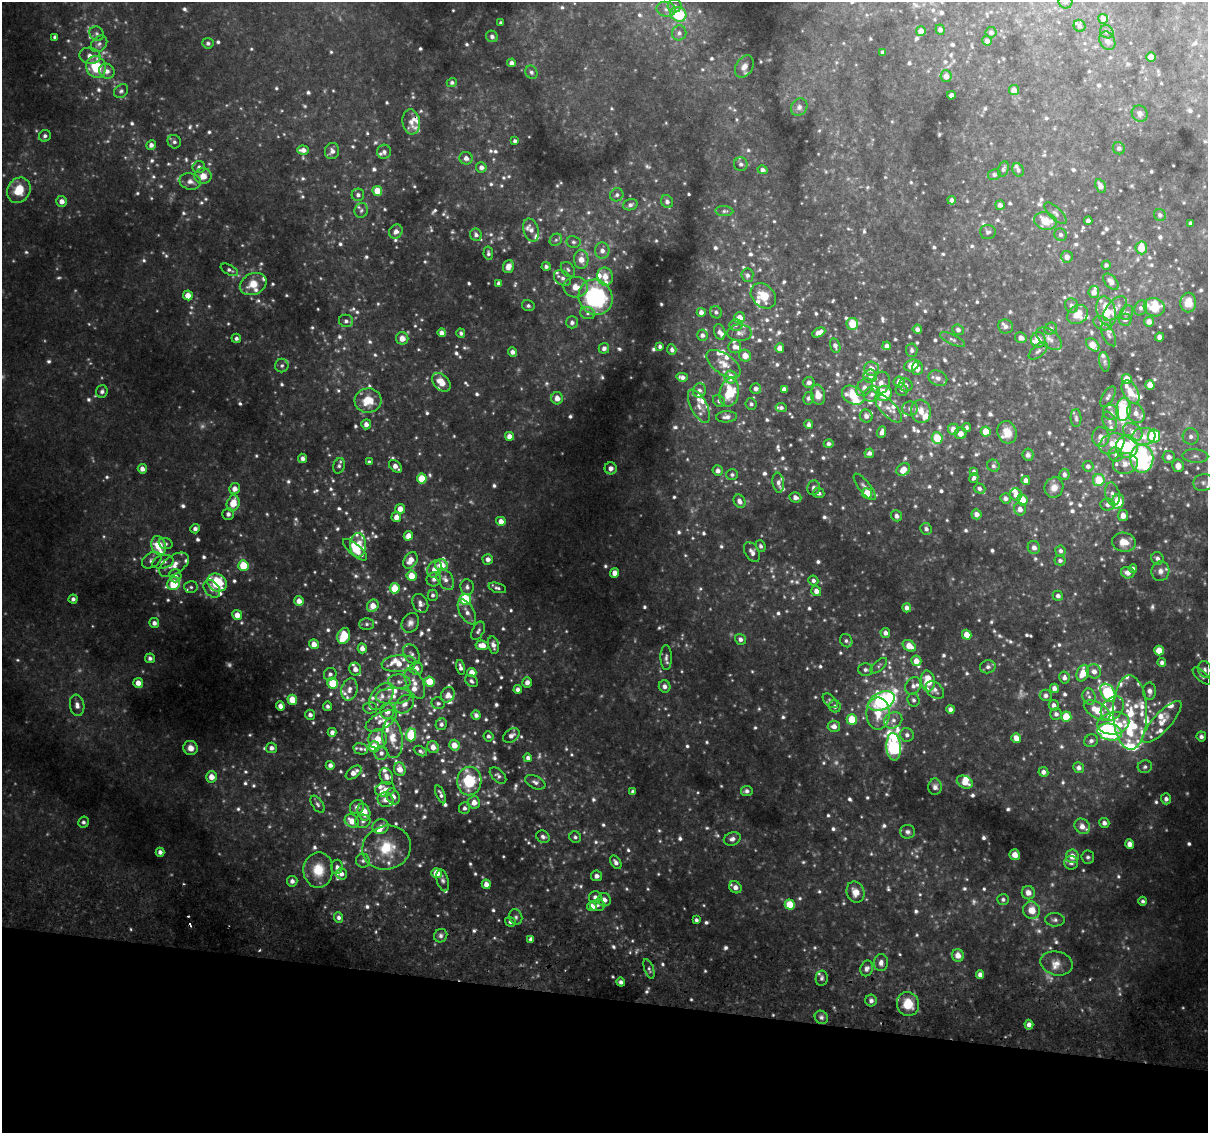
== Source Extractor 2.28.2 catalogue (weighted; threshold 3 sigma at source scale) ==
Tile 15 of 4 x 4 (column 3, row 4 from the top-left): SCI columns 2457-3662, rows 306-1436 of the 4922 x 5194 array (HDU 1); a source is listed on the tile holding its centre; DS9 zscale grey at full resolution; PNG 1210 x 1135 px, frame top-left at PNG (2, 2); each listed source drawn as its Kron ellipse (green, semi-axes under 4 px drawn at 4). Shown black and unused: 12% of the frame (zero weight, under 2 of 3 exposures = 5% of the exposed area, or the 3 px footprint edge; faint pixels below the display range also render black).
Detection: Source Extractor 2.28.2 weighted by HDU 2 'WHT'; one run over the whole footprint, this tile lists its part. Background 0.0593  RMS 0.0079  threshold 0.0356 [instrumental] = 3 sigma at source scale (4.5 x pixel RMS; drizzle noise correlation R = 1.50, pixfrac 1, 0.0396/0.0396 arcsec/px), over >= 5 px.
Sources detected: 1185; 61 too faint to see at this stretch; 3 inside a brighter object's white glare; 3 cosmic-ray / hot-pixel residue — neither listed nor drawn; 126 inside a brighter listed object's ellipse — not listed separately; of the other 992, all 500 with FLUX_AUTO >= 1.86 (the completeness limit of this list) listed and drawn (492 fainter detections not listed), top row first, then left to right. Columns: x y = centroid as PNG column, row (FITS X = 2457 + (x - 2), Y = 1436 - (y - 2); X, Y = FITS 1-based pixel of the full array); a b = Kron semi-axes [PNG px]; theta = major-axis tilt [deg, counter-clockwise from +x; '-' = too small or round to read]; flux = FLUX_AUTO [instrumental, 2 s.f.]
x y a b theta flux
1066 2 7 6 - 2.1
675 6 7 6 - 1.9
666 9 9 7 -12 3.7
678 14 8 7 - 38
1103 19 5 5 - 4.2
501 23 3 3 - 1.9
1080 26 6 5 - 1.9
940 30 5 4 - 2.6
921 31 5 5 - 6.4
991 32 5 5 - 2.1
1107 32 7 6 - 2.1
679 33 7 7 - 2.8
97 34 8 6 -47 2.2
492 36 6 5 - 2.6
55 37 4 3 - 2.3
987 41 5 4 - 3.1
1107 41 10 7 -60 3.2
208 43 5 5 - 2
99 44 9 7 46 2.8
883 52 4 4 - 2.3
90 56 10 8 -12 4.7
1151 57 5 4 - 7.8
512 63 4 4 - 3.7
96 67 11 9 -70 29
744 67 12 8 59 5.1
107 71 8 7 - 4.8
531 72 7 5 -57 2
946 76 6 5 - 5.3
452 83 5 4 - 1.9
1014 90 5 5 - 6.3
121 91 8 6 44 2
951 95 4 4 - 2.5
799 107 9 7 53 3.3
1140 113 8 7 - 3.4
411 122 12 8 -83 5.3
45 136 6 5 - 2.3
515 141 4 3 - 2.1
174 142 7 6 - 2.4
151 145 5 4 - 3.4
1119 148 6 6 - 2.3
303 150 6 4 -3 4.6
332 151 8 7 - 4.2
384 152 7 7 - 2.7
466 158 6 6 - 3.4
741 164 7 7 - 2.2
199 167 6 6 - 2.8
481 167 5 5 - 3.7
1003 169 8 5 75 1.9
762 170 5 4 - 2.4
1018 170 7 5 -63 1.9
994 174 6 5 - 2
203 176 8 8 - 8.6
190 181 11 8 -12 4.5
1100 186 7 5 -65 4.4
19 190 13 11 57 20
377 191 5 5 - 13
358 195 6 6 - 2.6
617 195 7 6 - 2.4
952 200 4 4 - 3.6
62 201 5 5 - 5.1
667 202 7 5 -61 2.9
630 205 7 5 18 2.7
1000 205 4 4 - 2.6
361 210 7 6 - 2
724 211 9 5 -4 2
1055 213 14 6 -44 3
1160 215 6 6 - 2.3
1045 221 11 9 -16 16
1088 221 4 4 - 3
1191 223 4 4 - 2.5
531 230 12 7 -73 4.5
396 232 7 6 - 3.7
988 232 8 7 - 2.1
476 235 6 5 - 2.7
1060 235 6 6 - 2
556 240 7 5 43 2
573 242 7 6 - 2.1
1141 248 6 5 - 13
602 251 8 7 - 4.5
488 253 7 4 -79 1.9
1067 257 6 5 - 4.2
581 259 9 7 -87 8.5
1106 265 4 4 - 2
508 266 7 5 72 5.4
546 266 4 4 - 2.3
229 270 9 5 -27 2
568 270 8 6 -49 2.2
747 275 7 6 - 2.4
605 277 9 7 -74 7.4
563 278 9 7 -35 3.6
1111 282 9 6 -48 4.6
499 283 4 4 - 3.3
253 284 14 10 25 12
576 287 12 10 -6 8.7
1094 292 6 5 - 5.3
188 295 5 5 - 8.2
763 296 14 11 -45 15
596 297 18 16 -60 93
1188 303 10 8 87 11
1071 305 7 6 - 2.8
528 306 6 5 - 2.1
1154 307 10 9 - 27
1141 308 8 6 61 2.6
1115 309 15 8 48 7.3
1106 311 15 9 -74 23
701 312 4 4 - 4.1
716 312 6 5 - 2.1
587 313 7 6 - 2.5
1127 313 7 6 - 2.1
1078 314 11 9 35 13
739 318 5 5 - 8.8
1125 320 6 6 - 2.4
346 321 7 6 - 2.7
572 322 6 6 - 2.7
1149 322 5 5 - 5.2
1102 323 9 6 -24 3.7
852 324 6 6 - 16
736 325 6 5 - 2.1
1006 326 7 7 - 3
917 329 4 4 - 2.7
1051 329 6 5 - 2.3
958 330 6 5 - 2.4
720 332 8 5 -75 3.7
819 332 7 4 27 6
442 333 4 4 - 4.6
461 333 4 4 - 2.2
740 333 12 8 1 4.5
702 335 5 5 - 2.7
1109 335 12 5 -63 2.9
1160 337 4 4 - 4.4
236 338 5 4 - 2.2
402 338 6 6 - 6.5
1021 338 6 5 - 4.6
1049 339 15 8 -38 5.6
953 340 13 5 -26 2.4
1038 340 7 7 - 9.5
1093 345 8 5 -46 10
660 346 4 3 - 2.1
835 346 7 5 -73 3.1
887 346 4 4 - 4.2
735 347 6 6 - 3.7
604 348 5 5 - 3.1
780 348 5 4 - 5.8
672 350 5 4 - 2.1
912 350 7 5 -86 2.3
1038 351 11 6 41 2.6
512 352 5 4 - 3.7
745 356 6 6 - 8.9
1104 362 10 5 -81 2.1
724 364 20 10 -34 9.9
282 365 7 6 - 2.1
912 365 7 5 24 15
917 368 7 5 86 4.1
871 369 7 7 - 6.7
870 376 6 6 - 3.4
682 377 6 4 -13 3.2
730 377 6 6 - 13
938 378 9 7 -24 4
1127 379 5 5 - 10
441 382 11 7 -46 10
809 382 5 5 - 3.2
899 382 5 5 - 6.5
881 383 11 8 73 6.5
906 385 7 6 - 2.6
1150 385 5 4 - 6.3
864 387 10 7 50 4
756 388 5 5 - 3.5
784 389 4 4 - 3.3
699 390 7 6 - 2.8
902 390 6 5 - 1.9
102 391 6 6 - 2.6
1131 392 12 7 -62 11
729 393 14 9 78 28
884 393 8 7 - 30
872 394 8 7 - 4.1
818 395 10 7 -82 7.5
853 395 12 8 -29 21
1108 397 11 5 57 2.3
557 398 6 6 - 6.5
808 398 6 5 - 1.9
368 400 13 12 - 17
719 401 7 5 -47 2.2
751 404 6 5 - 2.1
699 406 18 8 -63 6.3
781 408 5 4 - 1.9
888 408 18 7 -46 7.4
910 409 8 7 - 3.1
1123 409 11 7 82 45
921 411 11 10 - 7.6
1111 413 8 7 - 2.8
1136 413 10 8 -62 5.6
866 416 6 6 - 3.4
726 417 10 5 4 3.7
1076 418 9 5 -88 1.9
1109 421 10 6 -68 2.7
366 424 5 5 - 4.6
809 425 4 4 - 2.8
966 427 4 4 - 1.9
953 429 5 5 - 5.9
986 431 5 5 - 12
882 432 6 4 70 3.9
1007 432 11 9 -70 9.8
1133 432 10 7 -37 4.8
961 433 6 6 - 5.2
509 436 4 4 - 6.2
1154 436 6 6 - 59
1191 436 8 8 - 3.8
1101 437 10 8 -88 5.5
1143 437 12 8 8 7
937 438 6 5 - 19
829 444 5 4 - 2.3
1112 444 13 10 28 9.5
1127 447 11 11 - 20
869 453 5 4 - 2.9
1028 455 6 5 - 2.6
1115 455 7 6 - 2.5
1195 456 13 6 -4 4.4
1169 457 6 6 - 4
303 458 5 4 - 3.8
1142 458 14 11 -89 78
369 462 4 4 - 2
1125 464 12 10 15 6.6
339 466 8 5 72 2.2
395 466 7 5 -43 4.9
993 466 6 6 - 2.3
1088 466 5 5 - 2.5
1178 466 6 6 - 8
611 468 6 6 - 4
142 469 5 4 - 4.5
903 469 7 5 35 7
718 471 5 5 - 3.7
974 472 4 4 - 2.2
1064 474 5 5 - 2.7
732 475 6 5 - 2
974 478 5 3 - 2.5
422 479 5 5 - 20
1026 480 4 4 - 3.6
1099 480 6 6 - 22
1203 482 10 8 14 4.5
778 483 10 6 -82 3
865 487 16 5 -51 3.7
814 488 7 6 - 3.1
980 488 6 5 - 2.4
1054 488 10 9 - 6.1
235 489 5 5 - 5.5
819 493 5 5 - 2.6
867 493 5 5 - 18
1016 494 6 5 - 5.8
1112 494 12 7 -78 3.7
795 497 6 5 - 3.8
1005 498 5 5 - 2.8
1022 500 6 5 - 12
739 501 7 5 -61 3.8
1118 501 7 6 - 19
233 503 8 6 72 13
1107 505 7 6 - 2.9
400 509 5 5 - 7.4
1020 509 6 5 - 4
228 514 6 6 - 3
977 514 5 5 - 4
897 516 6 5 - 3
1123 516 5 5 - 6.5
396 517 5 5 - 6.1
501 521 5 4 - 5.7
195 529 5 4 - 2.6
926 529 6 5 - 2.6
408 536 5 4 - 6.8
1124 542 12 9 -10 9.7
166 544 7 5 -19 2
358 545 12 8 -90 8.9
159 546 10 7 -73 25
761 546 6 5 - 2.3
1034 547 6 6 - 3.4
355 550 15 5 -41 11
1060 551 5 5 - 2.3
752 552 11 7 -59 3.9
1157 558 6 6 - 2.9
488 559 5 5 - 4
152 560 10 7 32 3.1
410 560 9 6 56 8.2
1060 560 5 5 - 2
163 562 11 6 13 3.2
174 565 17 9 34 7.7
243 565 5 5 - 24
441 565 6 6 - 12
1133 568 4 4 - 1.9
434 569 9 6 64 7.6
1160 571 10 9 - 4.4
615 573 4 4 - 6.8
1128 573 7 5 -18 4.8
175 576 6 6 - 2.8
411 576 5 5 - 14
434 579 7 7 - 3.5
445 579 12 7 -58 5
813 581 5 5 - 2.5
217 582 10 8 -32 35
174 584 7 6 - 25
191 587 7 6 - 2
467 587 8 6 -83 2.8
395 588 5 5 - 20
497 588 9 5 -17 2.2
212 589 10 7 -49 4.4
816 591 5 5 - 4.8
433 595 5 5 - 2
1058 596 5 5 - 2.7
73 599 4 4 - 2.6
465 599 6 5 - 44
299 601 5 5 - 6.5
420 603 10 7 -62 3.7
373 606 6 5 - 9.3
907 608 4 4 - 4
467 612 14 7 -60 5.4
237 615 5 5 - 7.3
154 623 5 5 - 3.4
410 623 10 8 60 4
366 624 7 5 1 2
478 631 10 5 62 2.4
885 633 5 5 - 3.3
967 635 5 4 - 9
344 636 8 6 67 25
740 639 6 5 - 2.9
846 641 7 6 - 2.1
314 644 5 4 - 7.3
482 645 7 5 -8 8.4
493 645 9 5 -78 4.3
909 646 7 5 -35 10
362 648 5 4 - 5.1
1159 651 5 4 - 12
411 654 11 7 -59 3.4
666 657 12 5 -89 3.2
150 658 5 5 - 2.7
916 661 5 5 - 7.3
1162 662 4 4 - 3.2
399 663 17 8 4 11
879 666 10 5 42 2
460 667 7 4 -77 2.9
988 667 8 6 14 2.9
416 668 7 6 - 5.1
355 669 6 6 - 5.1
1205 669 8 6 -72 2.5
866 670 7 6 - 2.6
1094 671 7 7 - 4.1
472 672 4 4 - 9
1083 673 8 6 69 13
330 674 6 6 - 2.4
1202 676 11 5 -42 2.1
1064 678 6 5 - 3.1
430 681 5 5 - 16
471 681 7 5 -41 2.1
928 681 10 7 -84 18
399 682 11 7 -3 4.1
527 682 5 4 - 3.6
138 683 5 4 - 6.6
333 683 5 5 - 29
415 683 16 8 -65 7.3
665 686 6 5 - 3.5
913 686 9 7 55 3.7
1054 688 4 4 - 4.5
349 689 11 8 75 5.5
518 689 4 4 - 3.3
935 690 10 7 -42 3.5
1150 691 8 6 -87 3.8
1108 693 10 6 -58 69
448 695 8 6 60 4.9
1046 695 6 5 - 2.7
393 696 17 8 3 7.8
381 697 15 9 50 7.9
1089 697 8 6 -73 2.8
292 700 5 4 - 17
913 700 7 6 - 2.2
830 701 9 5 -44 2
882 701 14 8 25 190
438 703 7 6 - 2.2
405 704 10 8 43 4.8
77 705 11 7 -80 4.9
1054 705 5 5 - 3.3
280 706 4 4 - 4.7
328 706 4 4 - 2.3
835 706 6 6 - 2.5
370 708 7 5 -1 2.4
1112 708 13 10 49 9.1
950 709 4 4 - 3.7
1097 710 15 7 -31 19
387 711 8 7 - 7.5
878 713 16 11 89 14
1130 713 37 17 -89 33
1056 714 6 6 - 3
310 715 5 4 - 3
476 715 5 4 - 3.4
1066 717 5 5 - 17
852 719 5 5 - 24
893 720 9 8 - 4.4
381 721 17 8 28 6
1162 722 27 9 47 10
1113 723 16 11 11 14
441 724 6 5 - 2.2
834 726 6 5 - 5.2
332 732 4 4 - 3.4
1110 732 12 8 -11 92
411 735 6 5 - 39
907 735 7 6 - 3.3
488 736 5 5 - 2.2
511 736 9 6 33 3.7
1201 736 5 5 - 2.6
392 738 20 10 -84 12
1016 738 5 4 - 7.2
378 739 10 9 - 12
1091 741 7 6 - 2.8
454 745 5 5 - 9.1
374 747 5 5 - 17
433 747 6 5 - 6.6
894 747 14 7 -86 210
191 748 7 7 - 5.9
271 748 5 5 - 3.5
361 749 7 5 -13 2.3
420 751 7 4 -27 1.9
381 753 7 6 - 3.4
528 758 4 4 - 3.3
330 765 4 4 - 3.4
1145 767 7 6 - 2
1079 768 5 5 - 3.5
400 769 7 5 -69 7.8
1043 772 5 5 - 3.2
354 773 9 5 36 6.4
498 775 10 6 -44 2.5
386 776 8 6 -68 4
211 777 6 5 - 8.1
469 781 14 12 87 32
535 782 11 6 -25 3.4
965 782 8 6 -26 8.3
935 787 8 7 - 3.6
385 789 10 7 11 5.5
747 791 6 5 - 2.8
633 792 4 4 - 2.7
441 794 9 4 -66 2.5
393 796 8 6 -62 4.9
1166 799 5 5 - 2.8
385 800 8 7 - 4.8
474 802 6 6 - 7
317 804 9 5 -57 2.2
357 807 7 6 - 3.7
465 808 6 5 - 2.6
364 812 9 6 -72 12
352 821 7 6 - 9.9
363 821 7 6 - 2.6
83 822 5 5 - 2.2
1104 823 5 5 - 3.5
1082 826 8 7 - 6.1
381 827 8 7 - 4.2
907 832 7 6 - 2.6
543 837 7 6 - 2.8
575 837 6 5 - 2
732 839 8 6 21 3.4
1130 844 5 4 - 5.5
387 848 24 21 18 29
160 852 4 4 - 3.4
1015 855 5 5 - 4.9
1072 856 7 6 - 7.4
1088 857 6 6 - 2
363 861 7 7 - 2.4
616 862 7 5 -56 3.2
1071 863 7 7 - 2.5
337 867 7 6 - 2.9
318 870 18 15 88 18
436 873 5 5 - 14
341 874 6 5 - 3.8
597 876 5 5 - 3.8
443 880 11 5 -74 2.6
292 881 5 5 - 3.5
486 884 5 4 - 5.9
735 887 7 5 -43 4.9
855 892 11 8 -66 8.1
1028 893 7 6 - 6.1
595 897 6 6 - 3.1
1003 899 6 5 - 2
604 900 6 6 - 5.3
1143 901 4 4 - 1.9
597 905 7 6 - 2.6
790 905 5 5 - 18
592 906 5 4 - 7.4
1032 910 9 8 - 10
339 917 5 4 - 2.8
516 917 8 6 -67 2.1
696 920 4 3 - 2
1055 920 10 6 -2 2.8
510 922 5 4 - 2.3
441 936 7 6 - 2.4
531 939 4 4 - 3.5
958 955 6 6 - 7.1
881 963 8 7 - 3.7
1057 963 16 12 -13 8.6
867 968 8 6 68 2.8
649 969 10 4 -70 2.1
980 975 4 4 - 3.7
822 978 7 6 - 2.2
621 982 4 4 - 2.5
871 1000 6 5 - 2.9
908 1004 12 11 - 18
821 1017 7 6 - 2.2
1029 1025 5 4 - 3.9
Isophote crosses this tile's border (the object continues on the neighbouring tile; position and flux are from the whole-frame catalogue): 1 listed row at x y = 1066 2